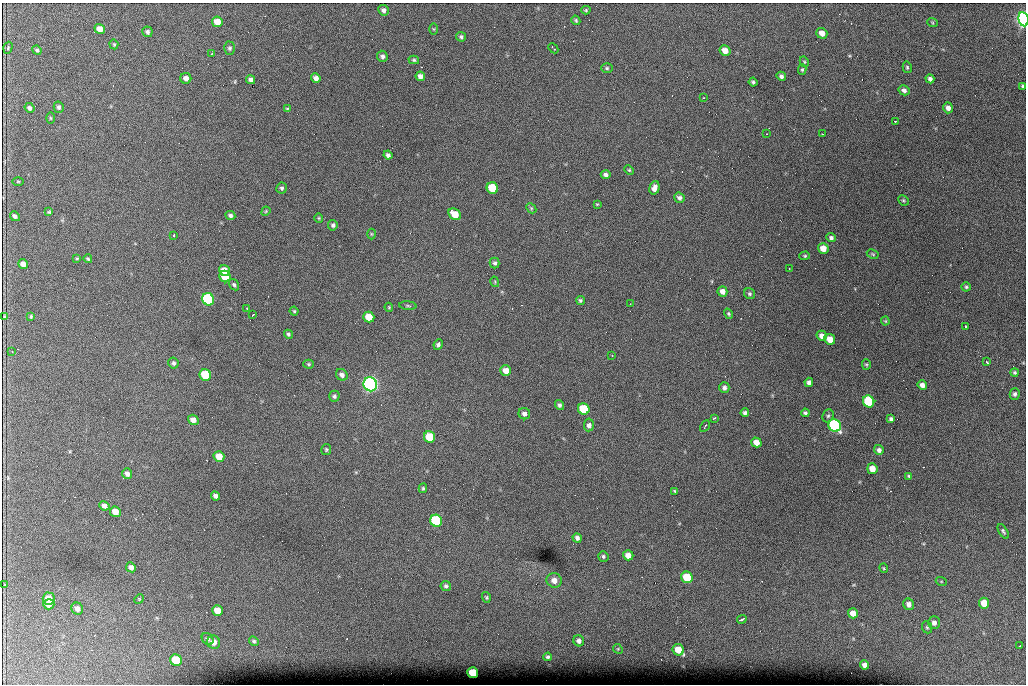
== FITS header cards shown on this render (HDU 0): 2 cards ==
NAXIS1  =                 1024 /fastest changing axis
NAXIS2  =                  682 /next to fastest changing axis

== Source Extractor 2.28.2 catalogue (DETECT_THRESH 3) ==
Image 1024 x 682 px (HDU 0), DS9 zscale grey, 1 PNG px = 1 image px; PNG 1028 x 686 px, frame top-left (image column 1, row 682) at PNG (2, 3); each listed source drawn as its Kron ellipse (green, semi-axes under 4 px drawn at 4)
Background 3500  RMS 39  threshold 117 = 3 sigma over >= 5 px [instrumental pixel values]
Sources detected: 173; all 173 listed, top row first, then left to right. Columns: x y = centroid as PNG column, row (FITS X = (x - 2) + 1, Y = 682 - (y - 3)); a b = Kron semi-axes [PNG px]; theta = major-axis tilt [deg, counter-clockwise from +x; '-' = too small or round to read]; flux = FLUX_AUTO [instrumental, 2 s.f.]
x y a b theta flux
383 10 5 5 - 8.4e+03
586 10 4 4 - 3.4e+03
1024 19 7 5 -81 8.4e+05
576 20 5 4 - 4.0e+03
217 22 5 5 - 3.4e+04
932 22 5 3 - 2.6e+03
100 29 5 5 - 2.0e+04
434 29 5 3 - 2.5e+03
147 32 5 5 - 6.6e+03
822 33 5 5 - 1.8e+04
461 37 5 4 - 5.2e+03
114 44 5 4 - 2.7e+03
8 48 6 4 72 3.2e+03
230 48 6 5 - 5.0e+03
553 48 6 2 -46 3.1e+03
37 50 5 4 - 4.3e+03
725 51 5 5 - 2.5e+04
211 54 2 2 - 2.0e+03
382 56 6 5 - 7.5e+03
414 60 5 4 - 3.8e+03
804 62 5 4 - 3.1e+03
907 67 6 4 -75 3.6e+03
607 68 6 5 - 4.4e+03
802 70 5 4 - 3.9e+03
420 76 5 4 - 1.2e+04
781 76 5 4 - 6.8e+03
186 78 5 5 - 1.2e+04
316 78 5 4 - 1.3e+04
930 79 4 4 - 7.6e+03
251 80 4 4 - 8.9e+03
753 82 4 3 - 4.5e+03
1023 86 4 3 - 4.5e+03
904 90 6 5 - 7.4e+03
703 98 3 2 - 2.9e+03
59 107 5 5 - 6.1e+03
29 108 5 4 - 7.1e+03
948 108 5 5 - 1.1e+04
287 109 4 4 - 3.1e+03
50 118 6 4 -89 2.9e+03
895 121 3 3 - 2.8e+03
767 134 2 2 - 1.6e+03
822 134 2 2 - 1.7e+03
388 155 4 4 - 6.9e+03
629 170 5 4 - 3.3e+03
606 175 5 4 - 7.0e+03
18 181 5 3 - 2.5e+03
282 188 5 5 - 5.1e+03
492 188 6 5 - 1.1e+05
654 188 7 5 73 1.3e+04
679 198 5 5 - 7.4e+03
903 200 5 5 - 3.6e+03
597 204 4 3 - 2.3e+03
531 208 6 4 -47 3.8e+03
266 211 5 3 - 2.6e+03
49 212 3 3 - 2.8e+03
455 214 7 5 -38 5.3e+04
230 215 5 4 - 6.1e+03
15 216 5 4 - 6.9e+03
319 218 5 4 - 2.8e+03
333 225 5 4 - 5.4e+03
371 234 5 3 - 2.6e+03
174 235 3 2 - 4.7e+03
831 238 5 4 - 6.7e+03
823 248 5 5 - 2.8e+04
873 254 6 4 -28 3.3e+03
805 256 5 4 - 3.5e+03
77 258 3 3 - 2.6e+03
88 259 4 3 - 3.7e+03
495 263 5 5 - 5.5e+03
23 264 5 4 - 1.4e+04
789 268 3 2 - 2.2e+03
224 271 6 5 - 3.0e+04
225 277 6 5 - 6.9e+04
495 282 5 3 - 2.5e+03
234 285 6 4 -57 4.9e+03
966 287 4 4 - 4.1e+03
722 291 5 5 - 1.5e+04
750 294 6 5 - 4.2e+03
208 299 6 6 - 4.3e+05
580 300 5 4 - 4.3e+03
630 304 3 2 - 2.6e+03
408 306 8 3 -5 3.4e+03
389 307 4 4 - 2.4e+03
247 309 3 2 - 2.3e+03
294 311 4 4 - 3.3e+03
728 314 5 4 - 3.7e+03
253 315 3 2 - 2.0e+03
31 316 4 3 - 3.1e+03
4 317 3 2 - 2.4e+03
369 317 5 5 - 4.7e+04
885 321 4 4 - 2.6e+03
966 326 3 3 - 4.5e+03
288 334 5 4 - 4.3e+03
822 336 5 5 - 1.4e+04
830 339 5 5 - 3.1e+04
438 345 5 4 - 6.3e+03
12 351 2 2 - 1.9e+03
612 356 3 2 - 2.8e+03
987 362 4 3 - 3.9e+03
173 363 5 5 - 5.7e+03
309 364 5 4 - 3.2e+03
866 364 5 4 - 3.4e+03
506 371 5 5 - 2.4e+04
1015 372 4 4 - 4.2e+03
205 375 6 5 - 1.3e+05
342 375 6 5 - 1.1e+04
809 382 4 4 - 8.5e+03
370 384 7 6 - 1.2e+06
922 385 5 4 - 1.2e+04
724 387 5 5 - 7.2e+03
1015 394 6 5 - 6.2e+03
334 396 5 5 - 5.6e+03
869 401 6 5 - 1.5e+05
559 405 5 4 - 5.7e+03
584 409 6 5 - 1.3e+05
745 413 4 4 - 6.0e+03
805 413 4 4 - 5.2e+03
524 414 6 5 - 9.2e+03
828 416 7 5 60 4.9e+03
714 418 3 2 - 4.9e+03
891 419 4 3 - 5.6e+03
193 420 5 5 - 1.6e+04
589 425 6 5 - 1.0e+04
835 425 6 6 - 6.1e+05
705 426 6 3 60 6.4e+03
429 437 6 5 - 8.4e+04
756 442 5 5 - 2.3e+04
326 449 6 5 - 3.5e+03
879 450 5 5 - 8.6e+03
219 457 5 5 - 3.8e+04
872 469 5 5 - 3.0e+04
127 474 5 5 - 9.5e+03
909 476 4 3 - 4.2e+03
423 488 5 3 - 3.5e+03
675 491 4 3 - 4.1e+03
215 496 4 4 - 8.3e+03
104 506 5 4 - 9.0e+03
115 512 5 5 - 2.7e+04
436 521 6 6 - 2.6e+05
1003 531 8 4 -59 4.8e+03
577 538 5 4 - 7.9e+03
628 555 5 5 - 1.9e+04
603 556 5 5 - 4.5e+03
131 567 5 4 - 9.9e+03
884 568 5 3 - 2.8e+03
687 577 6 5 - 8.8e+04
554 580 8 7 - 1.9e+04
941 581 5 3 - 2.6e+03
4 585 3 2 - 5.3e+03
446 586 5 5 - 5.1e+03
486 597 5 3 - 3.2e+03
49 599 6 6 - 3.4e+04
139 599 5 4 - 2.4e+03
984 603 5 5 - 4.6e+04
49 604 5 5 - 1.7e+04
909 604 6 5 - 1.3e+04
77 609 6 5 - 1.2e+04
217 610 5 5 - 3.1e+04
853 613 5 5 - 2.0e+04
742 619 5 2 - 5.8e+03
934 623 6 5 - 1.1e+04
927 627 6 5 - 3.7e+03
208 639 7 5 -48 6.7e+03
254 641 5 4 - 4.3e+03
579 641 6 5 - 9.2e+03
214 642 7 6 - 1.9e+04
1020 646 3 2 - 2.7e+03
618 649 5 4 - 2.5e+03
678 650 6 5 - 4.3e+04
548 657 4 4 - 5.0e+03
176 660 6 5 - 1.1e+05
864 665 4 4 - 1.2e+04
473 673 5 5 - 9.0e+04
At the frame edge (FLAGS 8, measured only in part): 1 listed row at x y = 1024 19

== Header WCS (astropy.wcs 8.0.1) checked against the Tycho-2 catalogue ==
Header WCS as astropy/WCSLIB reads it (CRVAL/CRPIX/CD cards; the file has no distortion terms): RA---TAN/DEC--TAN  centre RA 07:06:07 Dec +31:10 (106.53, +31.16 deg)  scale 1.44 arcsec/px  FOV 24.5' x 16.3'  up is -93 deg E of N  parity flipped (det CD > 0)
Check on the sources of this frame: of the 60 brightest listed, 8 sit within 2.2 arcsec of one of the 15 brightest Tycho-2 stars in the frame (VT <= 12.35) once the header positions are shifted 0.32 arcsec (0.26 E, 0.18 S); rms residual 1.18 arcsec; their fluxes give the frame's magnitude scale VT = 24.57 - 2.5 log10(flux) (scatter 0.13 mag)
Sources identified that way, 8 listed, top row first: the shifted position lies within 2.2 arcsec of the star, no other Tycho-2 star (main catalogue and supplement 1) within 4.4 arcsec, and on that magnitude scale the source's flux lands within +1.5 / -3 mag of the star's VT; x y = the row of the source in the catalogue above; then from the Tycho-2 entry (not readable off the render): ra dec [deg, ICRS J2000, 3 dp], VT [Tycho-2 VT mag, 2 dp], TYC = Tycho-2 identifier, HIP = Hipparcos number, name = IAU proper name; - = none
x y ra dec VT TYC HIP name
492 188 106.458 +31.151 12.35 2438-728-1 - -
205 375 106.551 +31.041 11.84 2438-663-1 - -
370 384 106.552 +31.106 9.20 2438-180-1 - -
869 401 106.550 +31.305 11.61 2438-184-1 - -
584 409 106.559 +31.192 11.79 2438-1039-1 - -
835 425 106.562 +31.292 10.01 2438-106-1 - -
436 521 106.614 +31.135 11.36 2438-550-1 - -
473 673 106.684 +31.152 11.76 2438-931-1 - -